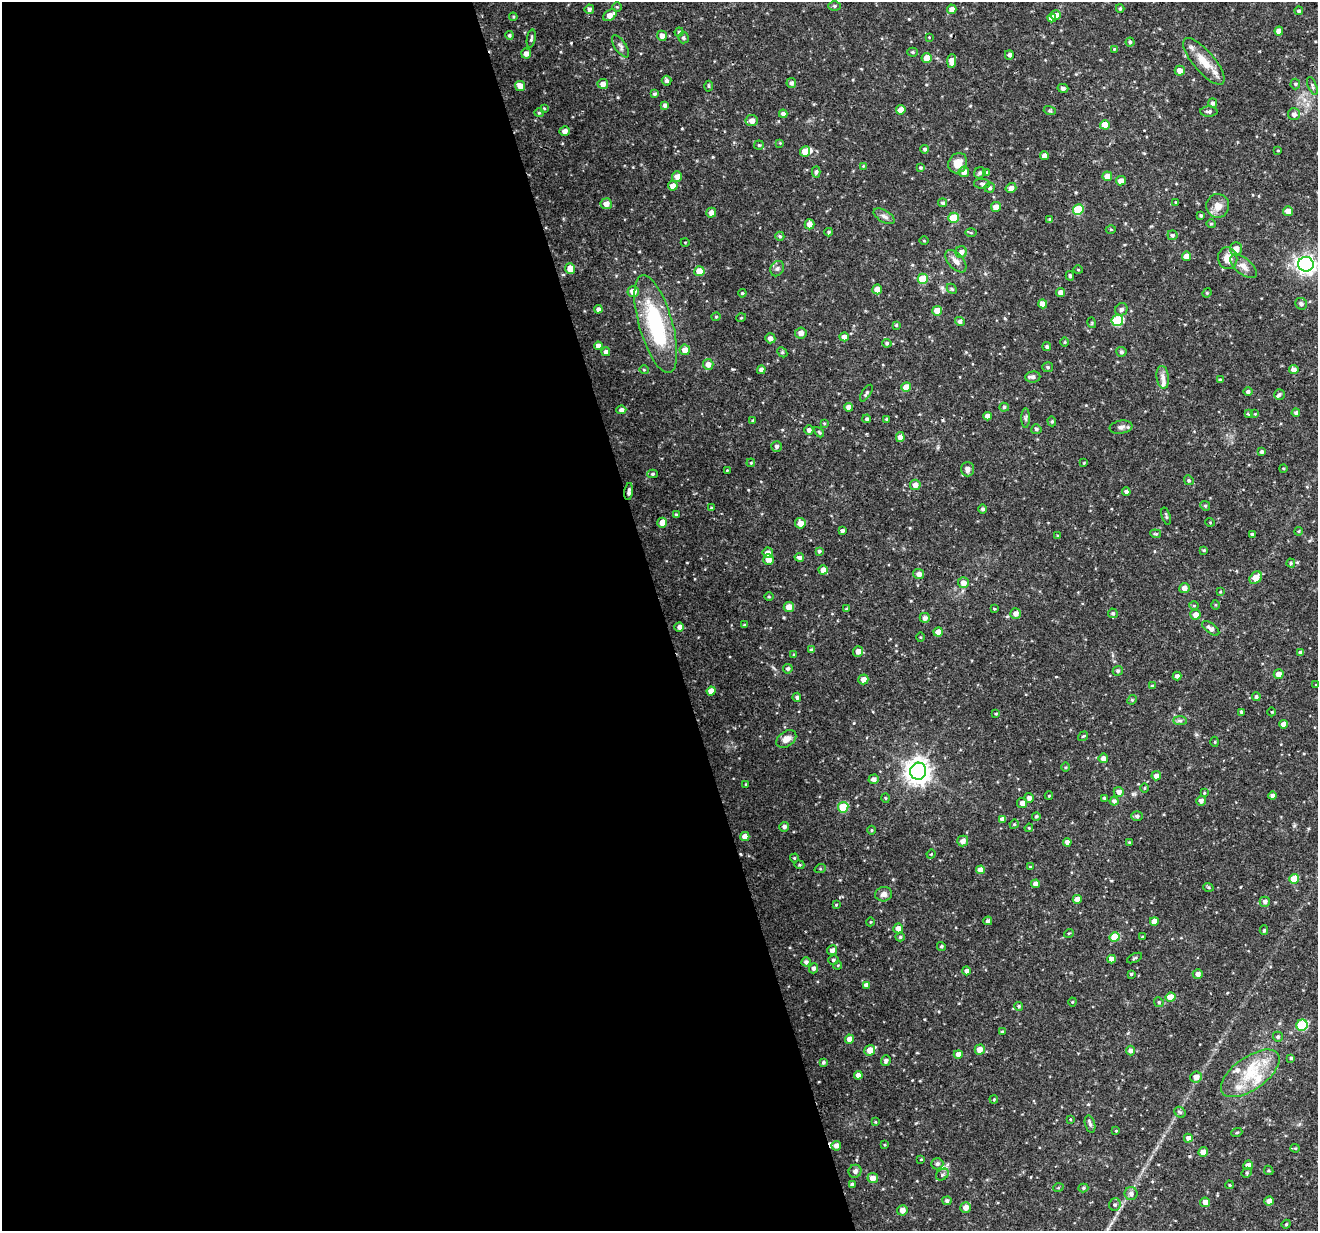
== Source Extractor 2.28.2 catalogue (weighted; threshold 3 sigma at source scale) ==
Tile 9 of 4 x 4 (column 1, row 3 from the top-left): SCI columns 1-1316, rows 1286-2514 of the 5267 x 5079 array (HDU 1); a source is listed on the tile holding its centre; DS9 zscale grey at full resolution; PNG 1320 x 1233 px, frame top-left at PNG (2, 2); each listed source drawn as its Kron ellipse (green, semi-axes under 4 px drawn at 4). Shown black and unused: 50% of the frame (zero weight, under 3 of 4 exposures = <1% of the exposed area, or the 3 px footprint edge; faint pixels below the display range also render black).
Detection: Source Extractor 2.28.2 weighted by HDU 2 'WHT'; one run over the whole footprint, this tile lists its part. Background 0.0601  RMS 0.003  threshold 0.0137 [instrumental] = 3 sigma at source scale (4.5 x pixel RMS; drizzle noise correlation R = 1.50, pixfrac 1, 0.0396/0.0396 arcsec/px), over >= 5 px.
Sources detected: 362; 1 inside a brighter object's white glare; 4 cosmic-ray / hot-pixel residue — neither listed nor drawn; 8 inside a brighter listed object's ellipse — not listed separately; the other 349 listed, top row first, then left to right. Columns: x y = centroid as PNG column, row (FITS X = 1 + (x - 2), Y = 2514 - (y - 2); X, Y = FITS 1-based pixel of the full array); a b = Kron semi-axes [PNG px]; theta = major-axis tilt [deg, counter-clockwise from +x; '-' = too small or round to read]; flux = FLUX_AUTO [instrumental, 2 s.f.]
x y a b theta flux
834 6 6 5 - 0.52
617 7 5 4 - 0.3
1120 8 4 3 - 0.42
589 9 5 4 - 0.86
952 9 5 4 - 1.6
1299 11 4 4 - 0.61
610 15 7 5 32 2.1
1056 15 5 5 - 2.3
513 17 4 4 - 0.33
1052 18 4 4 - 1.7
1279 31 4 4 - 1.8
679 32 4 4 - 0.46
509 35 4 4 - 0.53
662 36 5 5 - 1.8
929 37 3 3 - 0.19
683 38 5 5 - 0.62
531 39 9 4 80 0.58
1130 42 4 4 - 0.48
620 46 13 5 -56 1
1114 49 3 3 - 0.22
912 52 5 4 - 0.4
526 54 5 5 - 1.5
1009 55 5 4 - 0.87
927 58 5 5 - 3
952 61 7 4 89 2.3
1204 61 29 10 -49 5.7
1180 71 5 5 - 2
666 81 5 5 - 0.78
791 83 5 5 - 0.83
603 84 5 5 - 1.7
1295 84 5 5 - 0.44
520 86 5 5 - 2.8
709 86 5 3 - 0.35
1312 86 9 4 -67 0.52
1063 88 5 4 - 0.86
654 94 3 3 - 0.57
1213 103 5 4 - 0.74
665 105 4 4 - 0.89
544 108 4 3 - 0.26
901 110 5 4 - 2.9
1050 111 6 4 -18 0.43
1209 111 9 5 0 0.73
539 113 4 4 - 0.35
783 114 4 4 - 1.1
1294 114 6 6 - 1.3
752 121 6 5 - 2.1
1105 125 5 4 - 4.1
564 131 5 5 - 1.4
780 143 4 4 - 0.27
759 145 4 4 - 0.41
925 149 4 4 - 0.52
1278 150 4 2 - 0.26
805 151 5 5 - 3.8
1045 156 4 4 - 1.8
958 163 10 9 - 3.5
863 166 3 3 - 0.24
920 167 4 4 - 0.4
816 172 6 4 87 0.62
964 172 5 5 - 1.8
980 173 6 5 - 0.68
987 173 4 4 - 0.71
677 176 5 5 - 1.8
1107 176 5 5 - 2.5
1121 181 5 4 - 2.1
982 184 8 5 -1 0.58
673 186 5 5 - 2.3
990 188 5 5 - 0.66
1011 188 5 5 - 1.6
1176 202 4 2 - 0.22
943 203 4 4 - 0.63
606 204 5 5 - 2
1218 206 12 11 - 3.1
996 207 5 5 - 2
1078 209 5 5 - 12
1288 211 5 5 - 2.4
711 213 5 4 - 2.2
1201 215 3 3 - 0.42
884 216 12 6 -30 1.1
954 218 5 5 - 7.5
1050 219 4 4 - 0.53
809 224 5 5 - 1.8
1211 224 4 4 - 0.35
1111 229 5 3 - 0.3
829 232 4 4 - 0.39
971 233 6 4 -1 0.36
1172 235 5 5 - 0.67
780 236 4 4 - 0.5
924 241 4 3 - 0.25
685 242 4 3 - 0.22
1236 249 7 5 -89 2.4
961 252 6 5 - 1.6
1186 256 5 4 - 2.5
1228 258 11 9 -76 3
956 261 13 7 -48 1.9
1306 264 8 7 - 130
1243 266 16 8 -40 2
570 268 5 5 - 3.2
777 269 8 6 58 0.85
1078 270 5 3 - 0.27
699 271 5 5 - 4.1
1070 276 5 3 - 0.57
923 279 5 5 - 8.2
877 289 5 5 - 2
952 289 6 4 -44 0.44
633 291 5 5 - 2.8
1060 292 4 4 - 1.5
742 293 4 3 - 0.34
1207 293 5 4 - 0.34
1043 304 4 4 - 2.4
1301 304 6 5 - 0.8
598 309 4 4 - 0.88
1121 309 6 6 - 0.87
937 311 5 5 - 3.9
716 317 4 4 - 0.35
741 318 5 3 - 0.28
960 321 5 4 - 0.87
1117 321 6 5 - 19
1092 323 5 3 - 0.36
656 324 51 16 -74 29
896 325 3 3 - 0.35
801 333 6 5 - 1.8
844 337 5 4 - 1.9
770 338 5 5 - 1.4
1064 342 5 3 - 0.32
887 343 5 4 - 0.5
598 346 4 4 - 1.6
1047 347 4 4 - 0.66
685 350 5 5 - 2.4
606 352 4 4 - 0.98
782 352 5 4 - 0.4
1121 352 5 5 - 0.6
708 364 5 5 - 1.7
1048 367 5 5 - 0.57
644 370 5 3 - 0.25
761 370 4 4 - 1.2
1294 370 5 4 - 1.7
1033 377 7 5 6 1.1
1163 377 11 6 -84 1.5
1220 380 4 3 - 0.47
906 387 5 4 - 3.1
1248 392 4 4 - 0.78
866 393 9 4 56 0.53
1279 394 5 5 - 0.58
849 407 4 4 - 1.9
1004 407 5 4 - 0.49
621 410 5 4 - 1.1
1296 413 4 4 - 0.78
1248 414 4 3 - 0.31
1255 414 3 3 - 0.21
988 416 4 4 - 1.8
1026 418 10 4 90 0.64
867 419 4 4 - 0.62
887 419 4 3 - 0.35
752 421 4 3 - 0.33
1052 421 5 4 - 0.4
824 423 4 3 - 0.27
1121 427 11 6 8 1.2
1036 429 5 5 - 0.57
809 430 4 4 - 1
819 432 6 3 -45 0.36
900 437 5 4 - 1.8
777 446 5 5 - 0.76
1262 452 4 3 - 0.63
751 463 4 3 - 0.28
1084 463 4 3 - 0.22
1283 468 4 3 - 0.26
967 469 7 6 - 1.3
727 470 3 3 - 0.24
652 474 5 4 - 0.5
1189 480 5 4 - 0.39
915 485 5 5 - 1.8
629 492 8 4 82 0.92
1126 492 4 4 - 0.77
1205 506 5 4 - 0.4
711 508 4 2 - 0.24
983 509 4 4 - 0.62
676 515 4 3 - 0.55
1166 516 9 3 -74 0.46
1210 522 5 3 - 0.24
662 523 5 5 - 2.2
800 523 5 5 - 2.2
842 531 4 3 - 0.64
1299 531 4 3 - 0.3
1156 534 5 3 - 0.37
1252 534 3 3 - 0.72
1058 536 4 3 - 0.31
1204 550 4 3 - 0.32
819 551 4 4 - 0.54
768 553 5 5 - 1.7
799 557 4 4 - 1.1
768 559 5 5 - 1.8
1291 563 4 4 - 0.46
823 570 4 4 - 2
919 574 5 5 - 1.5
1256 578 7 5 47 3.6
963 583 5 5 - 2
1184 588 5 5 - 1.8
1220 592 4 3 - 0.26
769 597 5 3 - 0.31
1215 605 5 3 - 0.3
1194 606 5 3 - 0.3
789 607 5 5 - 2.5
847 609 4 3 - 0.47
994 609 4 3 - 0.28
1016 613 5 5 - 1.7
1113 613 5 4 - 0.71
1195 615 5 5 - 2.1
925 618 5 5 - 1.1
744 625 4 4 - 0.28
679 627 5 4 - 1.1
1211 628 10 5 -38 1.5
938 632 5 4 - 2.3
921 637 5 3 - 0.3
811 650 4 4 - 0.65
858 651 5 5 - 1.8
1301 652 4 4 - 0.76
794 655 4 3 - 0.31
788 669 5 4 - 0.67
1118 671 5 4 - 0.67
1279 674 5 5 - 1.9
1177 676 4 4 - 0.93
863 679 5 5 - 2
1316 685 4 3 - 0.24
1152 686 3 3 - 0.37
711 691 4 4 - 2.6
797 697 4 4 - 0.73
1256 697 4 4 - 0.67
1132 700 5 4 - 0.4
1242 712 4 3 - 0.74
1272 712 4 3 - 0.22
996 714 4 4 - 0.28
1180 721 7 4 0 0.62
1284 724 4 4 - 1.8
1083 736 5 3 - 0.31
786 739 11 7 36 2.2
1215 742 5 3 - 0.28
1103 758 5 4 - 1.6
1066 767 4 3 - 0.28
918 771 8 8 - 270
1156 776 5 4 - 1.6
874 779 5 4 - 1.2
746 784 4 2 - 0.24
1145 788 4 3 - 0.29
1119 792 5 5 - 1.4
1204 793 4 3 - 0.29
1049 796 4 3 - 0.22
1272 796 4 4 - 1.2
886 798 5 3 - 0.28
1029 798 5 5 - 1.2
1104 798 4 4 - 0.46
1114 801 4 4 - 0.92
1201 801 5 5 - 1.2
1022 803 5 5 - 1.4
843 807 5 5 - 9.6
1036 816 4 4 - 0.48
1137 816 5 5 - 0.76
1002 819 4 4 - 1.5
1014 824 5 4 - 0.36
784 827 5 4 - 0.97
1029 828 4 4 - 0.31
872 830 4 3 - 0.29
745 836 4 4 - 2.2
963 841 5 5 - 1.8
1067 842 4 4 - 1.4
1129 842 4 3 - 0.29
931 854 5 4 - 0.29
794 858 4 4 - 0.34
799 865 5 4 - 0.38
1030 867 3 2 - 0.28
820 869 6 4 18 0.34
980 870 4 4 - 2.2
1294 879 5 4 - 5.5
1036 884 4 4 - 1.7
1208 887 5 3 - 0.35
884 894 8 7 - 1.3
1077 899 4 4 - 1.9
1265 902 5 5 - 1.1
836 905 3 3 - 0.27
988 921 4 4 - 0.85
1154 921 4 4 - 2.2
870 922 4 3 - 0.23
898 928 5 5 - 2
1264 930 5 4 - 0.44
1069 933 5 3 - 0.31
900 937 4 4 - 0.45
1115 937 5 5 - 7
1142 937 4 3 - 0.23
941 946 4 4 - 0.54
832 950 5 5 - 1.1
1135 958 8 3 27 0.4
1112 959 4 4 - 1.6
833 960 5 4 - 0.52
806 962 4 4 - 0.85
838 965 4 3 - 0.31
814 968 5 4 - 0.94
966 971 4 4 - 0.93
1131 974 4 4 - 0.34
1198 974 5 5 - 1.4
866 985 4 4 - 1.4
1170 997 5 4 - 4.4
1072 1002 4 4 - 0.3
1159 1002 5 4 - 0.46
1019 1006 4 4 - 0.43
1302 1025 6 5 - 15
1002 1032 4 3 - 0.4
1278 1037 5 5 - 0.69
850 1039 4 4 - 2.2
980 1049 5 5 - 2.9
870 1050 5 5 - 3
1130 1051 5 4 - 1.3
958 1054 4 4 - 1.9
1291 1058 4 3 - 0.46
886 1061 5 5 - 0.81
823 1062 4 4 - 0.51
1250 1073 34 16 35 12
858 1075 4 4 - 1.9
1196 1077 6 5 - 1.8
994 1099 4 3 - 0.27
1180 1112 6 5 - 0.55
1070 1119 4 3 - 0.24
875 1122 3 3 - 0.25
1090 1124 9 5 -74 0.67
1116 1131 4 2 - 0.24
1237 1132 5 3 - 0.29
1188 1138 4 4 - 1.4
885 1145 3 3 - 0.27
836 1146 5 4 - 1.6
1295 1148 4 4 - 0.34
1203 1152 5 4 - 1.8
921 1159 3 3 - 0.24
937 1164 6 5 - 0.78
1248 1165 5 5 - 1.7
1269 1170 5 3 - 0.35
855 1171 6 6 - 1.1
1247 1173 5 4 - 0.5
942 1175 7 5 35 0.66
873 1178 5 5 - 2.3
852 1184 4 3 - 0.75
1229 1185 4 3 - 0.33
1058 1188 5 3 - 0.26
1083 1188 5 4 - 0.47
1131 1194 6 6 - 1.1
947 1201 4 4 - 0.67
1269 1201 5 4 - 1.7
1205 1202 5 4 - 1.9
1115 1204 6 5 - 0.62
966 1207 5 5 - 1.7
902 1210 5 5 - 2.1
1286 1224 4 4 - 0.31
Overlapping masked pixels (flux is a lower limit): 2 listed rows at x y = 923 279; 629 492